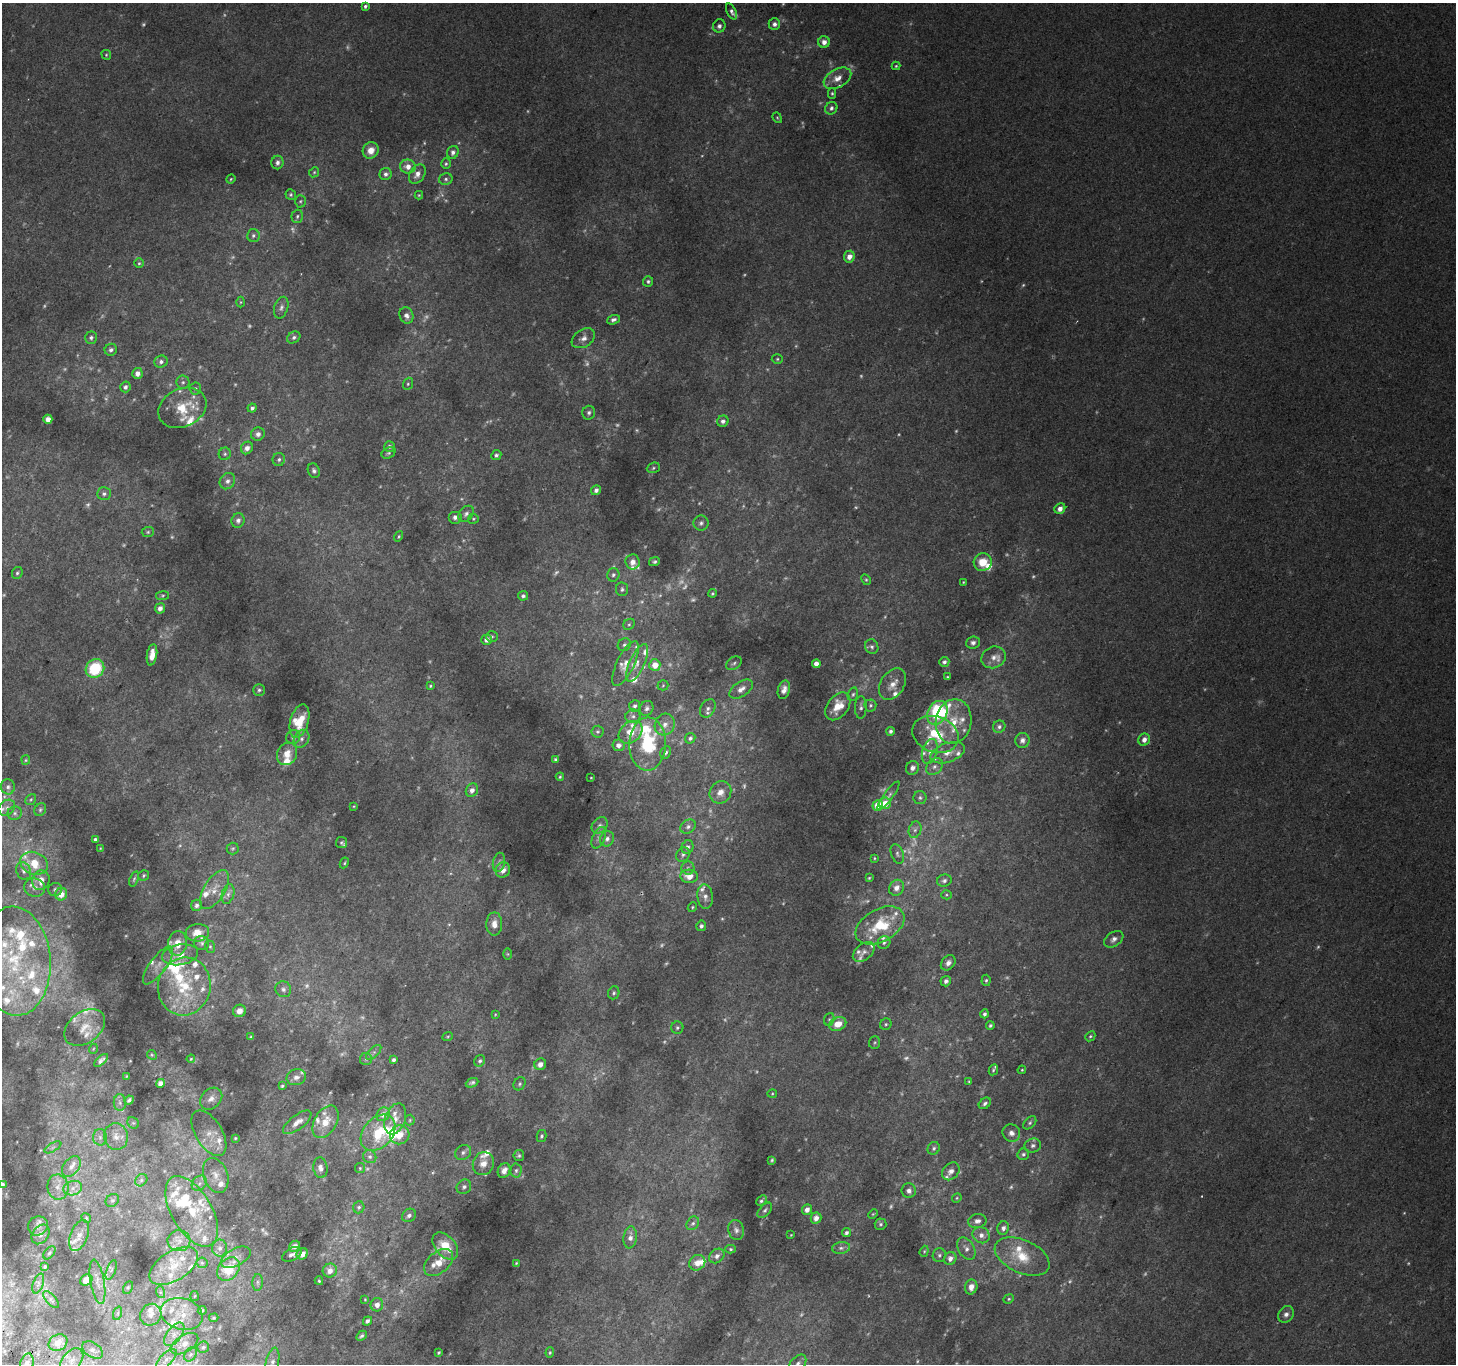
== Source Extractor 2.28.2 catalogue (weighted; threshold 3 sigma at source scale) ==
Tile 7 of 4 x 4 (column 3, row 2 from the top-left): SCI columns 2939-4392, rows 3024-4385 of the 5868 x 5981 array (HDU 1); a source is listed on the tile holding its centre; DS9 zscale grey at full resolution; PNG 1458 x 1366 px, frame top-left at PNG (2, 3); each listed source drawn as its Kron ellipse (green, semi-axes under 4 px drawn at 4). Shown black and unused: <1% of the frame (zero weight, under 2 of 3 exposures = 2% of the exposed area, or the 3 px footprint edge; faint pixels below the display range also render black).
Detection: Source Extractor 2.28.2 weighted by HDU 2 'WHT'; one run over the whole footprint, this tile lists its part. Background 0.0659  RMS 0.011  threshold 0.0492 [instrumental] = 3 sigma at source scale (4.5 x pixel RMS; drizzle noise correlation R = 1.50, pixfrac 1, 0.0396/0.0396 arcsec/px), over >= 5 px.
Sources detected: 580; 131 too faint to see at this stretch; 1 inside a brighter object's white glare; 1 cosmic-ray / hot-pixel residue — neither listed nor drawn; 87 inside a brighter listed object's ellipse — not listed separately; the other 360 listed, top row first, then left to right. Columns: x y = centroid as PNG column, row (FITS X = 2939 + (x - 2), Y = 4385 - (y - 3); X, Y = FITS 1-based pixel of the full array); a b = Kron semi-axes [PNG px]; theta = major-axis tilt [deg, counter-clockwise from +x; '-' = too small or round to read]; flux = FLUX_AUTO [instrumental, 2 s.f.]
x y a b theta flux
365 6 4 3 - 2.6
731 11 8 4 -65 3.2
774 24 6 5 - 4.4
719 26 6 6 - 4
824 42 6 6 - 7.5
106 55 5 4 - 1.4
896 66 4 4 - 1.3
837 78 15 9 29 11
832 93 5 4 - 1.6
831 108 6 6 - 3.3
777 118 6 4 -68 1.4
371 150 8 7 - 11
453 152 7 5 67 4.3
277 162 7 6 - 4.3
446 164 5 4 - 2
408 167 8 7 - 9.2
314 172 5 4 - 1.6
386 174 6 6 - 4
417 174 11 7 58 7.4
231 179 4 4 - 1.3
446 179 7 5 14 2.7
291 195 5 5 - 1.9
419 195 4 4 - 1.2
300 201 6 5 - 2
297 216 6 5 - 2.6
253 235 6 6 - 2.9
849 257 6 5 - 8.8
139 263 5 4 - 1.7
648 281 5 5 - 2.3
241 302 5 3 - 1.1
281 308 11 7 72 4.3
406 315 8 6 -66 6.5
613 320 6 4 21 3.4
294 337 7 5 34 3.2
91 338 6 6 - 2.9
583 338 13 8 33 6.9
111 350 6 6 - 2.9
777 359 5 4 - 1.6
161 362 7 6 - 3.5
137 373 5 5 - 7.2
183 382 6 6 - 2.6
408 384 6 5 - 1.8
125 387 5 5 - 3.9
195 388 6 6 - 2
182 408 25 19 25 33
252 408 4 4 - 3
589 413 7 6 - 3.4
48 419 4 4 - 8.6
723 421 6 5 - 4.2
258 434 7 6 - 4.7
389 446 5 5 - 2.5
247 448 6 5 - 6.4
389 453 7 5 26 2.2
225 454 6 6 - 2.3
496 455 5 4 - 2.9
279 459 6 6 - 2.7
653 468 7 5 20 1.8
314 471 7 6 - 3.2
227 481 8 7 - 4.3
596 490 5 4 - 4.1
104 494 7 6 - 3.6
1060 509 6 5 - 6.7
466 514 9 6 46 4.1
455 517 7 6 - 4.4
473 519 5 5 - 1.4
238 520 7 6 - 3.8
701 523 7 7 - 3.9
148 532 6 5 - 1.8
398 536 5 4 - 1.4
654 561 5 4 - 2.2
633 562 7 7 - 7.8
983 562 9 8 - 20
17 573 6 5 - 2.2
613 575 7 6 - 3
866 580 6 4 -63 1.5
963 582 3 2 - 0.92
622 589 7 6 - 2.7
712 593 4 4 - 1.5
162 596 6 4 8 1.6
523 596 5 4 - 2.4
160 608 5 5 - 5.6
629 624 6 5 - 2
492 636 6 5 - 1.7
487 640 5 5 - 6.9
973 643 7 6 - 4.3
624 645 7 6 - 2.7
872 647 7 6 - 3.2
152 655 11 5 81 10
994 657 12 10 25 9.5
944 662 5 5 - 3.1
637 663 20 7 66 10
734 663 8 6 34 2.9
626 664 24 8 65 12
816 664 4 4 - 6.4
655 665 6 5 - 14
95 668 10 8 47 54
948 677 3 3 - 1.2
892 684 17 11 58 13
663 685 5 5 - 1.5
430 686 4 3 - 1.5
741 689 13 7 34 8.4
259 690 6 6 - 2.3
784 690 9 6 74 7.2
853 694 7 5 72 2.3
870 705 6 6 - 2.2
635 706 6 5 - 3.1
838 706 16 10 52 22
861 707 11 6 88 3.7
647 708 7 6 - 3.6
708 708 10 7 61 4.6
937 713 12 9 61 82
633 716 7 6 - 3.7
299 721 17 9 74 24
954 721 22 17 79 30
665 725 11 10 - 8.9
999 727 6 6 - 3.3
890 731 4 4 - 2.7
597 732 6 6 - 2.2
631 732 13 10 41 18
935 734 24 18 -19 48
293 737 7 6 - 3.9
690 738 5 5 - 2.4
301 739 9 7 59 5
1022 740 7 7 - 4.6
1144 740 6 5 - 6.7
648 744 27 18 89 72
618 745 6 6 - 6
666 752 6 5 - 3
930 752 13 7 73 7.8
948 753 18 9 19 12
287 754 12 9 63 14
555 759 3 3 - 1.7
26 760 5 4 - 1.3
934 767 9 7 45 5.2
912 768 7 6 - 4.7
560 777 4 3 - 1.5
591 778 3 2 - 0.76
8 787 7 7 - 3.4
472 790 7 6 - 5.5
720 792 12 10 52 9.3
889 796 17 4 54 3.5
920 798 6 6 - 2.5
31 799 6 4 53 1.6
885 803 6 6 - 15
878 805 5 5 - 20
354 806 3 2 - 0.88
7 808 9 7 40 4.3
40 810 7 5 59 2.1
15 813 7 6 - 2.8
600 825 9 7 43 4.6
688 827 8 6 34 3.8
915 830 8 6 71 3.7
599 838 11 6 66 4.7
95 839 4 3 - 2.3
607 839 8 7 - 4.4
341 842 5 5 - 1.7
687 847 7 6 - 3.7
100 848 3 3 - 0.97
233 848 6 6 - 1.9
897 854 10 6 -69 3.2
683 855 7 6 - 3.3
874 858 3 3 - 1.1
499 862 10 6 79 3.1
34 863 14 11 -20 27
344 863 5 4 - 1.4
688 868 6 6 - 3
503 870 8 7 - 6.8
24 871 9 7 -68 4.5
144 875 6 5 - 1.7
689 876 8 6 -4 12
869 878 4 3 - 1.3
134 879 8 4 71 1.9
41 880 10 8 72 13
944 881 7 6 - 3.5
35 887 10 9 - 5.8
896 888 8 7 - 8
214 889 22 10 59 14
55 890 7 6 - 2.6
61 894 6 6 - 12
228 894 10 6 75 4.6
946 895 5 4 - 1.3
705 897 12 7 -84 6.1
197 905 6 5 - 3.8
692 907 5 4 - 1.4
494 924 11 8 89 9.6
880 925 26 16 29 52
701 926 5 5 - 3.2
197 933 12 8 6 13
1114 939 10 7 35 5.3
178 943 12 9 82 15
201 943 8 6 -25 3.1
884 943 7 6 - 2.6
210 947 6 5 - 2
864 952 12 8 39 6.5
508 954 6 4 -89 1.3
180 955 18 10 9 13
15 961 54 36 -86 150
948 963 8 6 47 4.8
158 965 23 8 53 10
986 980 6 4 87 1.9
946 981 5 5 - 3.9
184 986 29 26 77 67
283 989 8 7 - 4.1
614 993 6 5 - 2.3
239 1011 6 6 - 8
495 1014 4 4 - 1
985 1014 4 4 - 3.2
829 1019 6 5 - 1.9
838 1024 9 6 26 16
886 1024 6 5 - 2
990 1025 4 3 - 2
85 1027 22 15 37 17
677 1028 6 6 - 2.4
448 1036 5 3 - 1.2
1090 1036 5 4 - 1.7
251 1037 3 3 - 1.3
875 1043 6 5 - 1.7
93 1049 5 3 - 0.93
374 1052 9 5 45 2.7
152 1055 5 4 - 1.3
191 1059 4 3 - 1.1
366 1059 6 6 - 2.3
101 1060 8 4 43 3.7
393 1060 4 3 - 3.2
480 1061 6 5 - 2.6
540 1064 6 5 - 7.3
993 1070 6 4 63 1.7
1022 1070 4 3 - 1.1
127 1076 3 2 - 0.86
296 1077 10 8 14 5.4
969 1082 4 3 - 1.4
160 1083 4 4 - 5.7
472 1083 6 4 24 2.8
520 1084 7 5 55 2.2
282 1086 3 3 - 1.5
772 1094 5 4 - 1.4
211 1099 12 9 43 7.6
129 1100 5 3 - 2.7
120 1103 8 6 -88 3.5
985 1103 7 5 41 2.8
383 1114 7 6 - 8.2
395 1119 16 10 70 11
410 1120 5 5 - 1.4
297 1122 17 7 37 9.4
326 1122 18 11 60 18
133 1123 6 5 - 2
1030 1123 8 5 46 2.2
209 1133 25 13 -58 16
378 1133 20 14 48 46
1011 1133 9 8 - 6.4
400 1135 10 9 - 15
116 1136 13 12 - 12
542 1136 6 5 - 2
100 1137 8 6 -88 4.5
235 1138 3 3 - 1.3
1033 1146 8 7 - 3.7
53 1147 9 4 30 2.8
934 1148 6 5 - 2.8
463 1152 8 7 - 3.7
1023 1154 6 5 - 2.5
519 1156 5 5 - 2.1
370 1157 7 6 - 2.9
772 1160 4 3 - 1.6
483 1164 12 10 65 11
71 1166 12 7 52 7.3
320 1168 10 7 -81 5.9
360 1168 5 5 - 1.5
504 1170 7 6 - 6.8
516 1170 7 5 87 2.7
951 1171 10 7 47 6.5
216 1175 18 12 -69 14
141 1180 7 5 47 2.2
199 1183 8 6 46 4.8
2 1184 4 3 - 3.5
58 1187 12 10 -82 9.8
464 1187 8 7 - 3.7
73 1188 9 7 17 6.5
909 1191 7 7 - 5.1
957 1198 5 4 - 1.4
112 1200 7 6 - 2.1
762 1200 6 3 43 2.3
359 1207 6 5 - 2
765 1210 9 5 49 2.8
807 1210 5 5 - 6.3
192 1211 39 20 -60 51
873 1214 5 4 - 1.2
409 1215 7 6 - 3.7
86 1218 5 4 - 1.4
816 1218 5 5 - 7.1
977 1221 9 7 10 5.3
693 1223 7 6 - 2.8
881 1224 6 5 - 2.1
38 1226 10 9 - 4.8
1003 1228 6 6 - 4.3
736 1230 10 7 -75 4.3
846 1232 5 4 - 3
40 1234 11 8 53 5.5
79 1235 16 8 68 8.3
791 1235 3 2 - 0.81
981 1235 9 7 -33 6.5
630 1237 11 6 83 6.9
179 1241 11 10 - 8.7
295 1246 6 5 - 5.2
445 1246 16 10 -48 30
220 1248 8 7 - 4.7
841 1248 9 6 9 3.8
731 1249 5 4 - 1.5
966 1249 12 8 -58 6.3
924 1251 5 4 - 1.4
49 1253 7 4 49 2.1
292 1254 10 6 30 4.5
302 1254 6 5 - 8.9
939 1255 7 6 - 3
717 1256 8 6 40 4.6
1022 1256 29 16 -24 34
236 1257 16 8 28 8
950 1258 7 6 - 6.7
439 1262 17 10 41 19
202 1263 5 5 - 1.7
516 1263 4 4 - 1.3
697 1263 8 7 - 8.5
174 1266 27 14 32 27
45 1267 4 3 - 1.6
228 1269 13 10 50 30
111 1270 10 4 70 2.8
330 1271 7 7 - 8.1
86 1280 6 5 - 9.5
319 1281 4 3 - 1.5
97 1282 22 7 -80 8.5
258 1282 8 5 86 2.6
38 1283 10 5 70 3.4
128 1287 7 4 63 1.5
971 1287 7 6 - 8
160 1292 6 4 -71 1.8
195 1296 5 3 - 0.96
51 1299 10 5 -50 2.5
365 1299 3 3 - 0.94
1009 1299 5 4 - 1.6
377 1305 6 6 - 6.1
202 1310 4 3 - 1.3
118 1313 7 4 71 1.9
182 1314 21 15 -16 22
1286 1314 9 7 52 5.2
151 1315 11 10 - 8.1
214 1318 5 4 - 1.3
367 1321 5 3 - 3
174 1334 13 7 52 7.3
361 1336 6 4 46 2.4
58 1343 10 8 30 11
184 1344 15 8 31 9.9
203 1347 6 5 - 2
92 1350 11 7 -34 5.3
439 1352 3 3 - 1.4
550 1353 5 4 - 1.6
190 1354 8 5 54 3.2
166 1359 13 6 45 5.8
72 1361 14 9 49 11
272 1363 15 6 77 5.3
27 1364 11 6 77 5.8
798 1364 10 7 49 5.9
Isophote crosses this tile's border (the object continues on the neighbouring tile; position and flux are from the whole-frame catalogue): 4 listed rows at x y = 2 1184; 272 1363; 27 1364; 798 1364